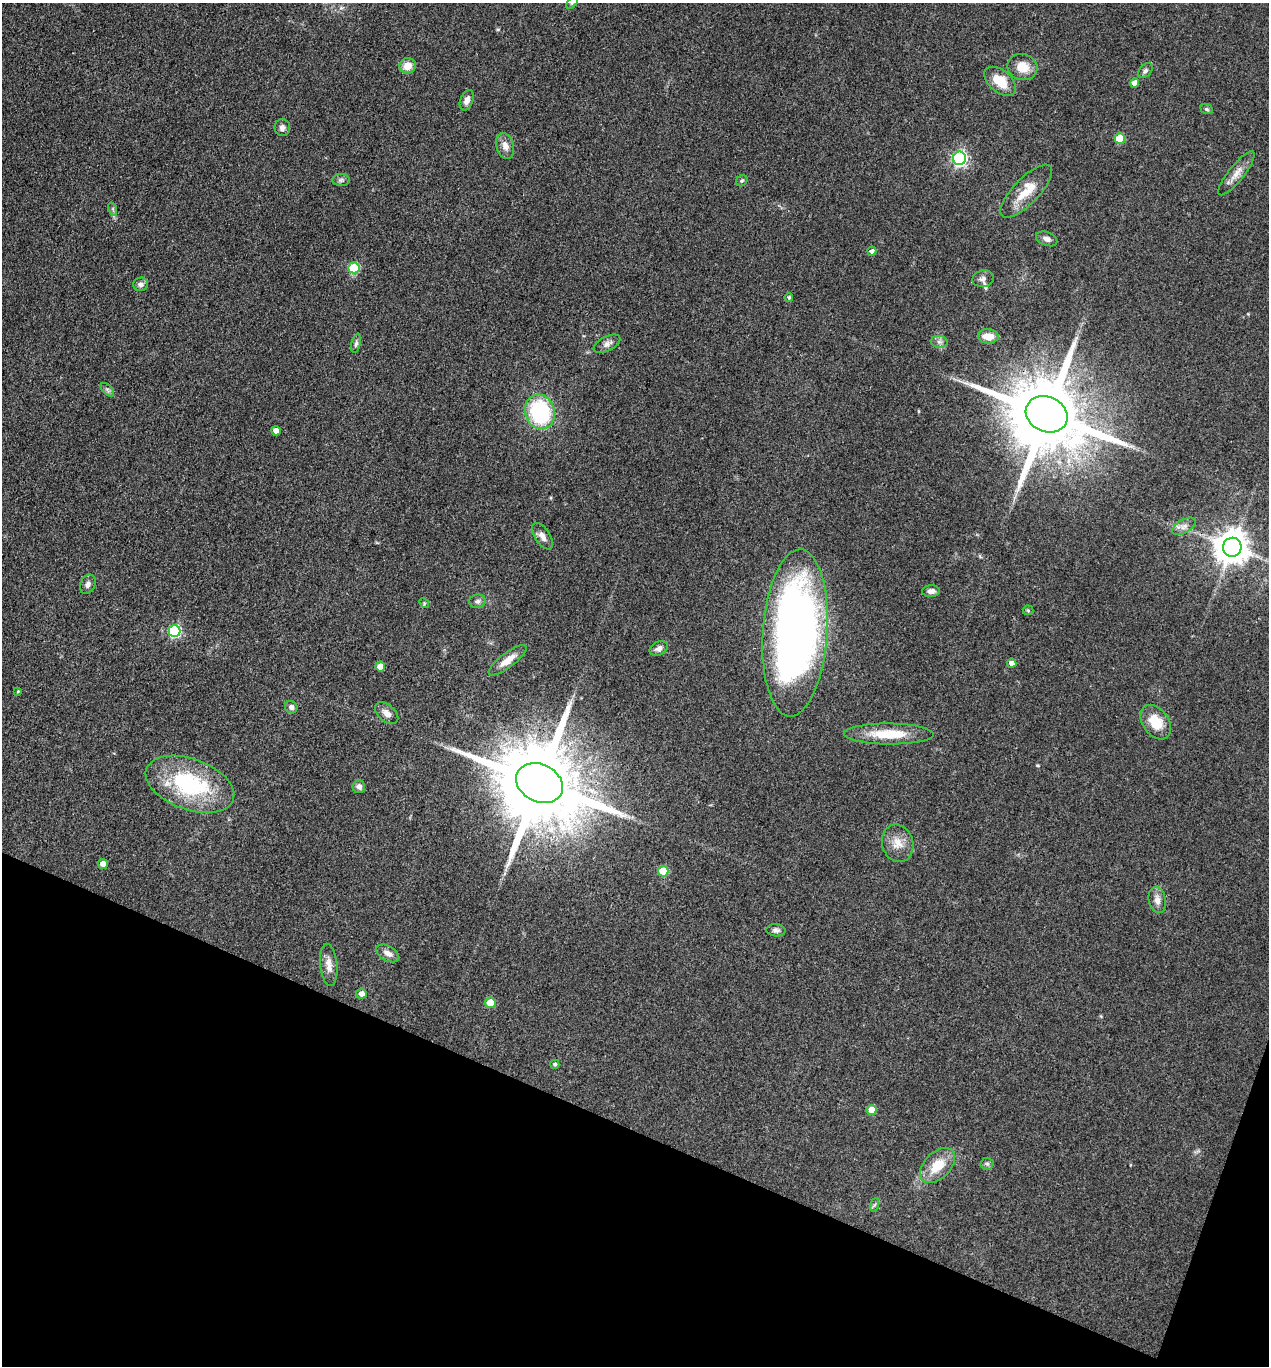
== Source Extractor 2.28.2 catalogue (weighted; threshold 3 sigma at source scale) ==
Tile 15 of 4 x 4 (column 3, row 4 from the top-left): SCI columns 2804-4070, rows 2-1365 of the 5474 x 5460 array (HDU 1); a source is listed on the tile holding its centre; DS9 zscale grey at full resolution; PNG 1271 x 1368 px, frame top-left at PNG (2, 3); each listed source drawn as its Kron ellipse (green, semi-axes under 4 px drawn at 4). Shown black and unused: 18% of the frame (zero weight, under 3 of 4 exposures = <1% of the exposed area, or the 3 px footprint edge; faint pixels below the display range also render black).
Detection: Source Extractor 2.28.2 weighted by HDU 2 'WHT'; one run over the whole footprint, this tile lists its part. Background 0.0922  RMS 0.0059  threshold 0.0264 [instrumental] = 3 sigma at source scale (4.5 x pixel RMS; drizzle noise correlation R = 1.50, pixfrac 1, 0.05/0.05 arcsec/px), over >= 5 px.
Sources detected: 68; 1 inside a brighter listed object's ellipse — not listed separately; the other 67 listed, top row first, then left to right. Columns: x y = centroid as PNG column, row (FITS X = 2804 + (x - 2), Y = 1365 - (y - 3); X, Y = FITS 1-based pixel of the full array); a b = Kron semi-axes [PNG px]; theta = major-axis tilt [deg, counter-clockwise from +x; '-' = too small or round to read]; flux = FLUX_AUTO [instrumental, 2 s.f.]
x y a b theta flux
572 3 7 4 45 0.76
408 66 8 8 - 6.7
1022 67 15 13 -15 9.1
1145 71 9 5 45 1.6
1000 81 18 11 -39 13
1135 83 5 4 - 4.4
467 100 10 6 69 3.2
1207 109 6 5 - 0.93
282 128 8 8 - 2.5
1120 139 5 5 - 19
505 146 13 8 -74 4.5
959 158 7 6 - 140
1236 173 27 7 52 5.6
341 180 9 6 1 1.6
742 181 6 5 - 0.91
1026 191 34 13 46 14
113 209 7 4 -73 0.97
1047 239 11 6 -22 2.6
872 251 4 4 - 2
354 268 5 5 - 30
983 279 11 8 12 2.4
141 284 7 6 - 2.2
789 297 4 4 - 1.1
988 336 10 7 -4 7.8
939 342 8 6 -7 1.8
356 343 10 4 77 1.4
607 344 14 7 27 2.9
107 390 8 5 -45 1.4
540 412 17 15 -73 56
1047 414 22 17 -25 8700
276 431 5 4 - 5.8
1184 526 13 6 30 3
542 536 15 7 -57 3.9
1232 547 9 9 - 1200
88 584 10 7 66 2.4
931 591 9 6 3 2.5
477 601 8 7 - 1.8
424 603 5 4 - 0.7
1028 610 5 5 - 0.8
174 631 6 6 - 66
795 633 84 32 86 410
659 648 9 7 26 2.7
508 660 23 7 37 7
1012 663 4 4 - 3.2
380 667 5 5 - 5.6
18 691 4 3 - 0.49
291 707 6 6 - 2.1
387 713 13 8 -41 3.6
1156 722 19 13 -55 14
889 734 45 10 0 20
539 783 24 18 -26 11000
190 784 46 25 -20 60
359 787 6 6 - 2.3
898 843 19 15 -74 8.4
103 864 5 5 - 3.6
663 871 5 5 - 15
1157 900 13 8 -79 3.7
776 930 9 6 -3 1.8
388 953 12 7 -30 3.6
329 965 21 8 -84 5.1
362 994 5 5 - 3.3
490 1003 5 5 - 11
555 1064 4 4 - 1.1
872 1110 5 5 - 9.3
987 1164 6 6 - 1.2
937 1165 21 13 45 14
874 1205 7 4 70 1.1
Overlapping masked pixels (flux is a lower limit): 2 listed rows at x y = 1047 414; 539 783
Isophote crosses this tile's border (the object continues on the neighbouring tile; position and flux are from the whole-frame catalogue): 1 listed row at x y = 572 3